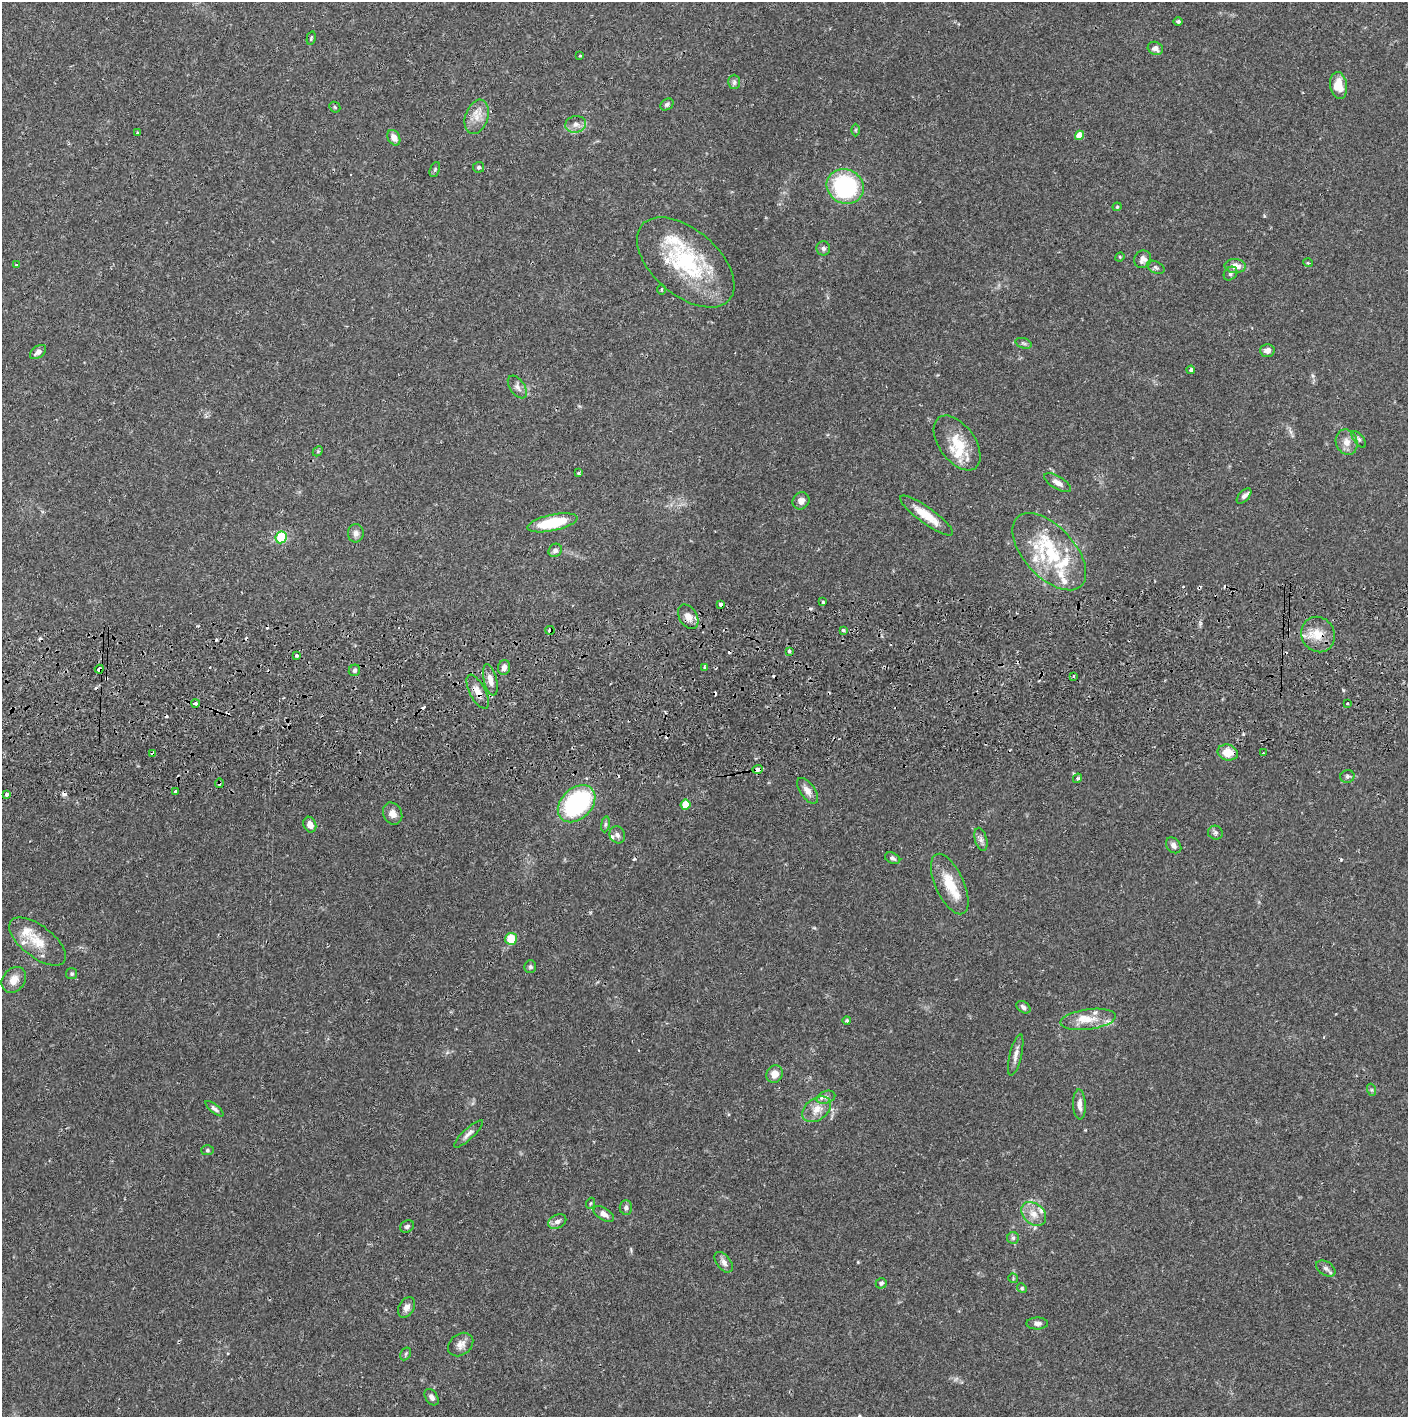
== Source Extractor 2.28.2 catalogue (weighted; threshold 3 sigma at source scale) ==
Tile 5 of 3 x 3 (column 2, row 2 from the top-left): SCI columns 1444-2849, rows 1472-2886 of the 4263 x 4373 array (HDU 1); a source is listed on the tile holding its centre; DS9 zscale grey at full resolution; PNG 1410 x 1419 px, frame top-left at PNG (2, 2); each listed source drawn as its Kron ellipse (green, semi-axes under 4 px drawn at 4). Shown black and unused: <1% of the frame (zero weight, under 2 of 3 exposures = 3% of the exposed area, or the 3 px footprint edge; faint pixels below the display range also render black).
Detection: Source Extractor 2.28.2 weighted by HDU 2 'WHT'; one run over the whole footprint, this tile lists its part. Background 0.0683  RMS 0.0049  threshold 0.0219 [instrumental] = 3 sigma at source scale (4.5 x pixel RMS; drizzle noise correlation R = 1.50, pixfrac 1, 0.05/0.05 arcsec/px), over >= 5 px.
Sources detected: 156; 19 cosmic-ray / hot-pixel residue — neither listed nor drawn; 18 inside a brighter listed object's ellipse — not listed separately; the other 119 listed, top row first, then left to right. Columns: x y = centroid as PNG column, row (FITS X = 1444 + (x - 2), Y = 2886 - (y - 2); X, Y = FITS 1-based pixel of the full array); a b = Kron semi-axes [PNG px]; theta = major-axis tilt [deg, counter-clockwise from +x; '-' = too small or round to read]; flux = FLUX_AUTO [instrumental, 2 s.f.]
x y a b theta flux
1178 22 4 4 - 0.9
311 38 7 4 76 0.63
1155 48 8 6 -25 2.2
580 56 4 2 - 0.39
734 82 7 6 - 1.2
1339 85 13 8 -81 7.7
667 104 7 5 32 1.2
335 107 6 5 - 0.59
477 117 18 11 71 5.8
576 124 10 8 9 2.7
855 130 6 4 89 0.62
137 133 3 2 - 0.48
1079 135 5 4 - 7.8
394 138 8 6 -61 3.5
479 167 5 5 - 0.93
435 170 8 5 70 0.88
845 186 19 17 -28 63
1117 207 4 4 - 0.52
823 248 7 7 - 1.3
1120 257 5 4 - 0.54
1143 259 9 8 - 2.2
686 262 58 32 -41 48
1308 263 5 3 - 0.44
16 265 3 3 - 0.49
1235 266 11 7 -4 4.5
1156 267 9 5 -27 1.1
1230 274 8 6 48 1.2
661 289 5 3 - 0.58
1024 343 8 5 -20 1
1267 350 7 6 - 2.7
38 352 9 5 37 2.2
1191 370 4 3 - 1
517 387 13 7 -54 2.4
1359 439 10 5 -52 1.2
1347 442 13 10 -69 4.2
957 443 31 18 -54 15
318 451 6 4 45 0.59
578 473 3 3 - 0.82
1057 483 15 6 -31 2.8
1244 496 9 5 47 1.5
801 501 9 8 - 2.8
926 515 32 8 -36 9.4
552 523 25 8 12 22
356 533 9 8 - 2.2
281 537 6 5 - 18
555 550 7 6 - 1.9
1049 552 47 25 -47 33
823 602 3 3 - 0.56
721 604 4 3 - 2.6
688 617 13 9 -60 3.9
550 630 5 3 - 3.6
843 630 3 3 - 2.5
1318 634 18 16 -62 8.6
789 651 3 3 - 1.2
297 656 3 3 - 2.2
504 667 7 6 - 2.2
704 667 4 3 - 0.6
99 669 4 4 - 3.2
354 670 6 5 - 1.2
1074 676 3 2 - 0.67
490 680 16 6 -77 3.6
478 692 19 8 -62 4.4
195 703 4 3 - 2.1
1347 704 3 3 - 0.73
1228 753 10 8 -14 6.9
1263 753 2 2 - 0.33
153 754 4 3 - 0.82
757 769 5 4 - 3.4
1347 776 7 6 - 1.1
1077 778 5 3 - 0.82
219 783 5 2 - 0.61
176 791 3 3 - 1.4
807 791 15 7 -55 3.3
6 794 3 3 - 4.4
577 804 21 15 44 64
686 805 5 5 - 12
393 814 11 9 -64 3.7
605 824 8 4 82 0.87
310 825 8 6 -68 3
1215 833 7 7 - 1.3
617 835 9 7 -63 1.6
981 839 12 6 -75 1.9
1174 845 9 6 -49 2.1
893 858 8 5 -25 1.2
950 884 32 14 -65 13
511 939 6 6 - 11
38 941 33 16 -38 11
530 967 6 6 - 0.91
72 974 5 5 - 0.76
14 980 14 11 52 4.9
1023 1007 8 5 -35 1.4
1088 1019 28 10 8 8.2
847 1020 4 3 - 0.68
1016 1055 21 6 76 2.9
774 1074 9 8 - 4.5
1372 1090 6 4 -71 0.77
826 1097 9 6 17 1.9
1079 1104 15 6 -88 3.2
214 1109 11 4 -39 1.4
817 1109 16 11 35 6
468 1134 19 5 43 2.3
207 1150 6 5 - 0.76
591 1203 5 3 - 0.53
626 1207 7 6 - 1.3
604 1214 11 6 -31 2.4
1034 1214 14 10 -41 4.9
557 1222 9 6 26 2.1
407 1226 7 5 29 1.1
1013 1238 6 6 - 1.1
724 1262 12 7 -53 2.5
1326 1268 10 6 -32 1.9
1013 1278 5 5 - 0.59
881 1283 6 5 - 1.1
1022 1288 5 4 - 0.58
406 1307 11 7 58 2.7
1037 1323 11 6 0 1.9
461 1345 14 10 37 3.5
406 1354 7 5 60 0.79
431 1397 9 6 -56 2.1
Overlapping masked pixels (flux is a lower limit): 10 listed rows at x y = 721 604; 688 617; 550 630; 1318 634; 99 669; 478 692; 195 703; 153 754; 757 769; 219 783